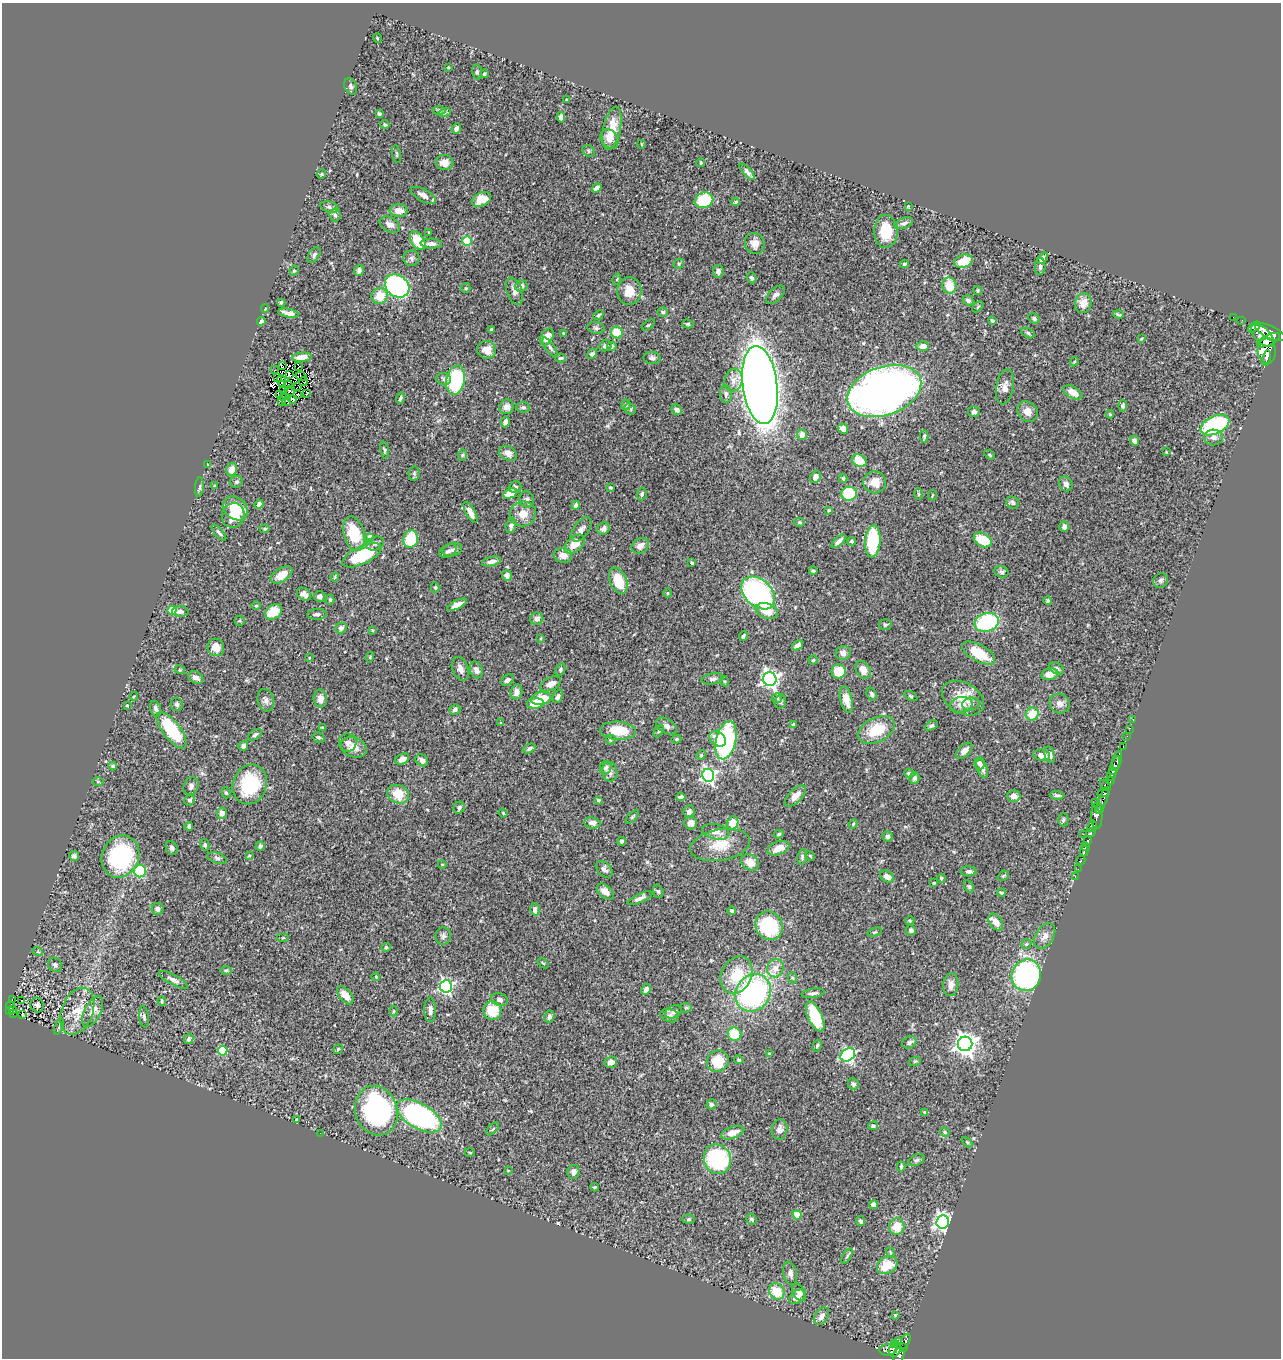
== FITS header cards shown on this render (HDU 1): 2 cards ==
NAXIS1  =                 1279
NAXIS2  =                 1356

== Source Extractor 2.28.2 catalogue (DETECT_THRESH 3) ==
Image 1279 x 1356 px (HDU 1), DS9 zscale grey, 1 PNG px = 1 image px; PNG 1283 x 1360 px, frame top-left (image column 1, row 1356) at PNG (2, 3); each listed source drawn as its Kron ellipse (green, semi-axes under 4 px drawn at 4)
Background 0.489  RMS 0.024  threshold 0.0713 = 3 sigma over >= 5 px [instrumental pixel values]
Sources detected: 484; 1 with non-positive FLUX_AUTO (blend fragments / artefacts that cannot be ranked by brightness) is neither listed nor drawn; the other 483 listed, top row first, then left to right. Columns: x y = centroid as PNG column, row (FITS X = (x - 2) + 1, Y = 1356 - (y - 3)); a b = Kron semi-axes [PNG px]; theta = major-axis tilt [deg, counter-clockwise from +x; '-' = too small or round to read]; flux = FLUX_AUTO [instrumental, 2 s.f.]
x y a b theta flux
377 38 5 3 - 1.3
448 67 3 2 - 1.1
477 72 7 5 -79 3.1
484 74 4 3 - 2.1
351 86 8 6 -67 4.1
566 100 3 3 - 1.5
439 111 6 4 -3 2.7
445 112 6 4 18 2.2
379 114 3 3 - 2.8
561 117 5 4 - 7
385 125 4 4 - 2.1
612 128 22 8 78 29
456 129 5 4 - 5.1
609 139 10 8 -55 11
641 144 4 2 - 1.1
588 151 7 5 -40 2.8
397 154 9 3 -79 2.2
445 162 9 7 -10 13
701 163 4 3 - 2.4
747 172 10 4 -48 6.8
321 174 5 4 - 2.1
597 188 5 4 - 7.5
423 195 14 6 -29 10
481 199 10 6 23 26
704 200 9 7 20 65
736 202 4 3 - 2.5
908 206 3 2 - 1.4
329 207 9 5 -17 3.5
399 211 9 6 -4 13
335 215 6 5 - 3.4
904 223 9 5 20 5.2
390 225 11 7 -30 11
886 231 16 12 -89 34
429 232 3 2 - 1.2
418 241 10 6 -56 56
467 241 4 4 - 77
755 243 11 9 -57 11
431 244 11 5 -3 7.6
314 255 8 5 54 4.4
411 258 8 7 - 5.1
1043 258 7 4 52 5.7
963 261 9 6 23 32
679 264 5 5 - 2.2
904 264 4 3 - 2.2
1040 267 8 5 87 4.8
359 270 6 4 69 4.4
294 271 5 4 - 2.2
718 271 6 5 - 5.7
752 278 5 5 - 3.7
617 279 6 3 73 1.5
949 285 8 7 - 28
397 286 13 10 -37 400
521 286 6 5 - 5.8
466 288 5 4 - 1.8
514 291 14 7 -69 8.7
629 291 14 12 85 25
978 291 4 4 - 2.2
775 295 11 6 45 6.5
380 296 8 7 - 27
968 300 5 5 - 5.2
281 302 3 2 - 1.7
1083 303 10 8 73 16
978 307 6 2 45 1.3
265 309 4 4 - 1.6
663 312 5 5 - 3
289 313 10 4 -11 9.2
1118 314 5 3 - 1.9
598 315 5 4 - 2.4
1233 317 2 2 - 5.2
1034 318 6 5 - 4
1242 320 2 2 - 4.2
261 321 4 3 - 4.2
992 321 3 3 - 2.9
688 324 5 4 - 2.5
648 325 7 3 34 1.7
1254 327 7 4 37 260
596 328 9 5 -11 4.1
491 329 3 2 - 1.8
617 332 6 5 - 41
1270 332 16 6 -25 3300
563 333 4 3 - 1.3
1028 333 7 4 -28 3.1
1263 335 14 7 -45 1800
547 337 9 5 60 16
1141 339 4 4 - 1.8
1268 340 12 5 25 1500
605 346 6 5 - 4.3
612 346 5 4 - 3
923 346 6 5 - 12
550 347 12 4 -54 4.3
487 350 9 9 - 15
1267 351 12 9 -86 1800
592 354 5 4 - 3.7
302 357 10 4 6 14
561 358 5 3 - 2.7
652 358 8 6 -7 4.2
1266 358 8 3 77 460
1074 362 5 3 - 1.4
282 365 3 2 - 4.9
299 366 3 3 - 2.9
275 370 3 2 - 2.1
289 374 4 3 - 1.6
301 376 6 2 -31 0.45
278 377 3 2 - 1.5
444 379 7 6 - 3.9
456 380 15 9 79 140
733 380 11 9 75 10
281 381 5 2 - 1.2
303 381 4 2 - 1.1
283 385 2 2 - 0.23
288 385 4 3 - 2.3
760 385 39 17 -83 2200
297 387 3 2 - 0.98
1005 387 17 8 80 12
284 389 4 2 - 0.55
289 391 5 2 - 0.78
884 391 38 24 19 1300
1073 392 10 5 -29 17
307 393 3 3 - 0.77
279 394 3 2 - 1.1
297 394 3 2 - 1.5
726 394 8 6 -84 4.5
283 398 2 2 - 2.4
400 398 6 4 73 3.6
293 399 4 3 - 2
281 401 2 2 - 1.5
287 401 5 2 - 2.3
626 405 5 5 - 2.9
1123 406 6 4 86 2.7
507 407 7 7 - 8.1
523 407 7 5 -6 3.2
630 409 6 5 - 2.3
677 410 5 5 - 6.2
974 412 6 5 - 4.5
1027 412 11 9 -42 12
1110 414 4 3 - 1.8
505 422 5 4 - 6.8
1215 425 15 9 25 160
843 429 5 4 - 9.2
802 435 5 5 - 10
924 436 6 3 88 2.5
1214 437 9 8 - 7.6
1135 441 5 4 - 4.9
384 450 8 3 -78 2.5
1166 452 3 2 - 1.2
508 453 9 7 -29 8.6
462 455 6 4 88 2.1
990 455 6 3 -33 1.6
859 461 8 6 -28 31
208 465 4 3 - 2.1
232 470 6 5 - 16
414 474 7 5 79 3.2
815 477 6 5 - 9.4
843 478 4 3 - 2.2
236 482 6 6 - 3.9
875 482 11 11 - 18
1066 484 7 6 - 6.3
215 486 3 2 - 1.8
199 487 10 4 85 3.6
515 487 6 6 - 5.5
610 487 3 3 - 2
510 493 7 5 25 24
642 494 6 5 - 3.5
849 494 7 7 - 92
918 494 6 4 -89 2
932 495 5 2 - 1.3
527 499 8 7 - 4.6
1013 503 7 5 -32 4.3
259 504 5 4 - 9.4
576 505 4 4 - 5.3
235 508 14 10 -40 42
829 510 3 3 - 1.5
470 512 11 4 -61 12
523 514 13 12 - 20
233 515 12 11 - 32
799 522 5 4 - 2
511 526 7 5 76 4.3
1064 527 5 5 - 5.8
265 529 5 4 - 2.1
581 529 14 7 56 8.7
603 529 6 5 - 6.6
219 533 10 4 -49 3.4
354 533 18 10 -74 57
370 537 4 4 - 14
411 539 9 7 76 55
983 540 9 6 -28 42
839 541 8 3 42 6.9
852 541 4 4 - 2.2
873 541 16 7 86 97
375 543 9 6 24 5.1
575 544 12 7 41 21
640 546 9 7 33 11
452 550 10 6 14 5.9
448 551 9 6 31 4.8
362 555 21 8 26 110
563 555 9 7 -10 12
492 561 10 4 11 7.6
692 563 3 3 - 2.7
813 571 4 3 - 2.9
1001 572 7 5 -20 3.6
281 575 12 6 34 24
507 575 5 5 - 7.1
335 577 4 4 - 1.6
1161 580 8 7 - 3.9
618 581 14 8 -67 46
435 588 5 4 - 2.4
668 593 5 3 - 1.3
758 593 19 13 -43 320
304 594 8 6 -36 6.9
320 597 6 5 - 4.7
330 600 5 4 - 2.4
1048 601 4 4 - 2.5
457 605 10 4 25 8.7
256 606 5 3 - 1.5
172 610 4 4 - 44
767 611 11 7 -20 25
180 612 8 5 -3 6.2
273 612 9 6 35 29
317 614 9 5 1 4.6
537 618 6 6 - 7
240 621 5 5 - 2
987 622 12 9 17 130
885 625 6 5 - 2.6
341 628 5 5 - 5.4
372 630 4 3 - 1.5
743 636 5 3 - 3.4
541 638 4 2 - 1.2
797 645 6 4 38 7.7
216 647 9 8 - 18
843 653 7 7 - 7.1
979 653 18 8 -29 39
370 657 5 3 - 1.4
309 658 4 3 - 1.2
813 660 4 4 - 2
1057 668 8 5 -33 3.9
460 669 12 7 -69 8.2
180 670 5 3 - 1.5
476 670 8 6 -66 8.4
560 670 7 4 65 3
863 670 9 7 -57 13
839 671 7 7 - 41
1050 674 9 6 12 12
196 678 8 5 -28 9.8
713 679 11 5 10 5.6
770 679 7 6 - 630
507 680 7 5 36 4.7
724 681 5 3 - 1.9
551 684 11 6 29 10
516 692 7 6 - 9
872 694 7 5 -67 4.2
134 696 4 3 - 1.2
558 696 7 4 64 4.9
911 696 7 4 -27 2.6
541 698 10 6 8 38
777 698 5 5 - 2.7
963 698 23 15 -30 33
320 699 9 6 -83 9.8
846 699 13 6 -77 18
266 700 11 8 -76 7.1
780 702 7 5 73 4.1
535 703 8 5 4 21
1059 703 10 9 - 8.5
177 704 6 6 - 3.4
971 704 9 6 9 5.5
127 705 3 2 - 1.4
961 705 11 8 11 10
155 709 8 5 -73 4.3
455 710 5 5 - 4.6
1032 714 7 6 - 28
1133 720 3 2 - 13
501 723 4 3 - 1.4
794 724 4 3 - 2.2
931 725 7 4 29 3.2
666 726 11 7 -30 7.5
322 728 3 3 - 1.8
172 730 22 9 -52 97
876 730 20 12 25 50
1129 730 2 2 - 5.8
618 731 18 9 -3 44
659 731 7 4 60 2.6
255 735 8 4 36 3.5
1127 736 2 2 - 3.5
318 737 6 5 - 2.7
676 739 5 4 - 1.9
718 739 9 6 -36 18
611 740 5 5 - 2.1
726 740 19 10 77 250
348 743 9 9 - 7.2
243 746 5 4 - 4.6
354 747 13 9 -21 17
1123 747 3 2 - 12
529 748 6 4 28 4
964 751 10 5 44 8.4
701 755 5 4 - 1.9
1042 755 8 5 -6 11
1050 755 8 5 -77 5.1
402 759 7 5 26 9.9
422 760 7 5 -38 8.3
1117 761 10 4 74 300
979 763 6 5 - 5.4
113 766 4 3 - 2.4
1115 766 10 4 70 590
606 768 7 5 69 5
982 768 10 5 -69 7
610 772 10 7 -78 6.8
909 774 5 4 - 4.2
1112 774 7 4 69 400
708 775 6 6 - 350
914 778 6 5 - 3.5
98 781 5 3 - 1.6
1110 781 4 2 - 150
250 784 20 17 70 100
1105 785 6 3 -44 79
191 786 9 7 67 5.7
1104 792 6 4 23 240
226 793 6 4 -71 2.4
398 794 11 9 -22 35
1057 795 7 3 -2 3.4
795 796 13 6 45 13
1014 796 6 6 - 8.8
681 797 5 4 - 4.9
190 800 5 5 - 3.7
598 800 3 3 - 2.3
1103 800 12 3 69 160
1095 803 2 2 - 17
459 808 6 5 - 4.1
1099 809 4 2 - 240
689 812 6 5 - 7.1
222 813 5 5 - 7.8
503 813 4 3 - 1.3
1097 816 13 5 89 310
632 817 8 3 45 2.1
1063 820 7 5 89 2.9
592 823 8 5 -6 8.4
691 823 6 6 - 9.2
733 823 6 5 - 27
853 824 5 4 - 1.8
189 826 4 3 - 3
1092 826 6 4 64 730
716 832 14 7 -12 15
1091 833 5 3 - 230
779 834 5 4 - 2.7
1083 834 2 2 - 14
888 837 5 5 - 3.3
622 841 4 3 - 5
1088 841 4 3 - 210
205 845 6 4 -80 2.8
720 845 30 15 10 38
260 846 5 4 - 3.9
1085 847 4 3 - 280
172 848 7 5 -67 4
778 848 11 6 21 18
1084 851 5 3 - 360
249 855 3 3 - 1.3
74 856 5 4 - 3.7
120 856 22 18 64 180
810 856 5 4 - 1.6
802 857 8 5 80 3.2
217 858 10 5 -18 4.1
1081 860 5 3 - 78
750 862 9 7 -28 17
442 864 4 3 - 1.2
604 869 10 6 -45 6
1078 869 2 2 - 3.8
140 871 6 6 - 100
969 871 8 5 1 6.2
1003 876 6 4 43 2.2
887 877 7 5 -30 10
1075 877 2 2 - 10
941 878 4 4 - 2.2
934 883 3 3 - 1.4
969 886 7 4 -62 2.5
658 891 7 5 -73 2.7
605 892 10 6 -40 11
1001 893 4 3 - 3
640 898 13 4 24 6.6
158 909 6 6 - 5.9
535 909 6 4 -77 10
732 911 4 3 - 3.3
910 921 4 4 - 1.7
996 922 9 6 -56 15
769 926 14 13 - 94
911 930 5 5 - 3.6
875 932 7 4 18 2
443 936 8 8 - 5
1045 936 14 9 58 11
283 938 6 4 0 1.8
1026 944 5 4 - 2.3
386 947 5 4 - 2
38 952 5 3 - 1.6
543 963 6 3 -37 1.7
55 965 7 6 - 5
775 968 9 8 - 12
226 970 6 4 0 2.1
737 975 19 15 63 49
1026 975 16 14 68 260
376 977 4 3 - 1.4
793 978 5 3 - 1.7
173 980 16 5 -27 7.4
951 985 11 7 84 10
446 986 6 6 - 330
646 989 6 4 63 7.8
753 993 20 17 55 290
813 993 11 4 8 5
345 995 11 6 -51 16
12 999 3 2 - 10
500 1000 9 6 -18 6.5
22 1001 3 2 - 2.1
162 1001 5 3 - 2.1
37 1005 7 6 - 6.2
10 1006 4 3 - 20
686 1008 5 5 - 2.3
12 1010 3 3 - 17
430 1010 12 6 90 7.3
9 1011 4 3 - 45
77 1011 24 15 68 39
92 1011 17 8 63 14
394 1011 5 3 - 1.6
492 1011 9 9 - 40
673 1012 9 6 26 5.9
13 1013 4 2 - 6.4
22 1015 3 2 - 1.4
670 1016 9 6 -17 5.7
815 1016 16 7 -66 84
144 1017 10 5 -82 3.2
549 1017 6 5 - 5.2
59 1027 8 3 67 2.4
734 1034 7 6 - 37
189 1039 5 4 - 3.8
909 1042 7 6 - 4.6
965 1044 7 7 - 1200
817 1046 6 3 72 2.6
338 1049 5 2 - 1.8
223 1051 5 4 - 84
769 1054 4 4 - 1.4
848 1055 8 6 33 320
739 1060 5 4 - 2.4
718 1061 11 10 - 46
915 1061 6 3 18 1.9
611 1062 6 5 - 10
853 1084 6 5 - 5.4
711 1104 5 5 - 3.9
376 1111 25 21 -71 260
924 1112 4 4 - 1.4
419 1116 25 12 -30 380
296 1119 3 2 - 0.88
873 1126 5 4 - 3.7
493 1129 8 3 45 1.9
780 1129 10 7 80 8.9
945 1132 5 4 - 1.9
320 1133 2 2 - 1.7
733 1133 12 6 19 16
967 1142 6 4 -45 2
470 1153 5 3 - 1.4
717 1159 15 13 -67 160
916 1160 8 5 26 3.7
901 1166 5 3 - 2.6
508 1170 3 2 - 1.1
573 1172 7 6 - 6.2
595 1187 4 3 - 1.7
873 1205 4 4 - 7.5
797 1215 4 4 - 33
689 1219 6 4 1 2.5
752 1219 5 5 - 3.4
860 1221 5 4 - 3.3
943 1222 7 6 - 520
897 1226 8 7 - 29
890 1253 5 4 - 1.9
847 1256 8 3 59 2.2
887 1265 11 8 29 33
790 1273 12 6 -78 6.4
777 1292 8 7 - 36
799 1292 9 6 -60 6.3
797 1297 9 6 38 7.5
895 1315 4 4 - 1.3
821 1316 10 6 57 8.2
905 1341 8 3 67 100
899 1342 4 2 - 1.7
894 1344 2 2 - 8.3
904 1347 4 2 - 49
888 1350 9 5 5 97
895 1350 8 6 65 260
899 1355 8 5 75 320
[1 non-positive-flux detection neither listed nor drawn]